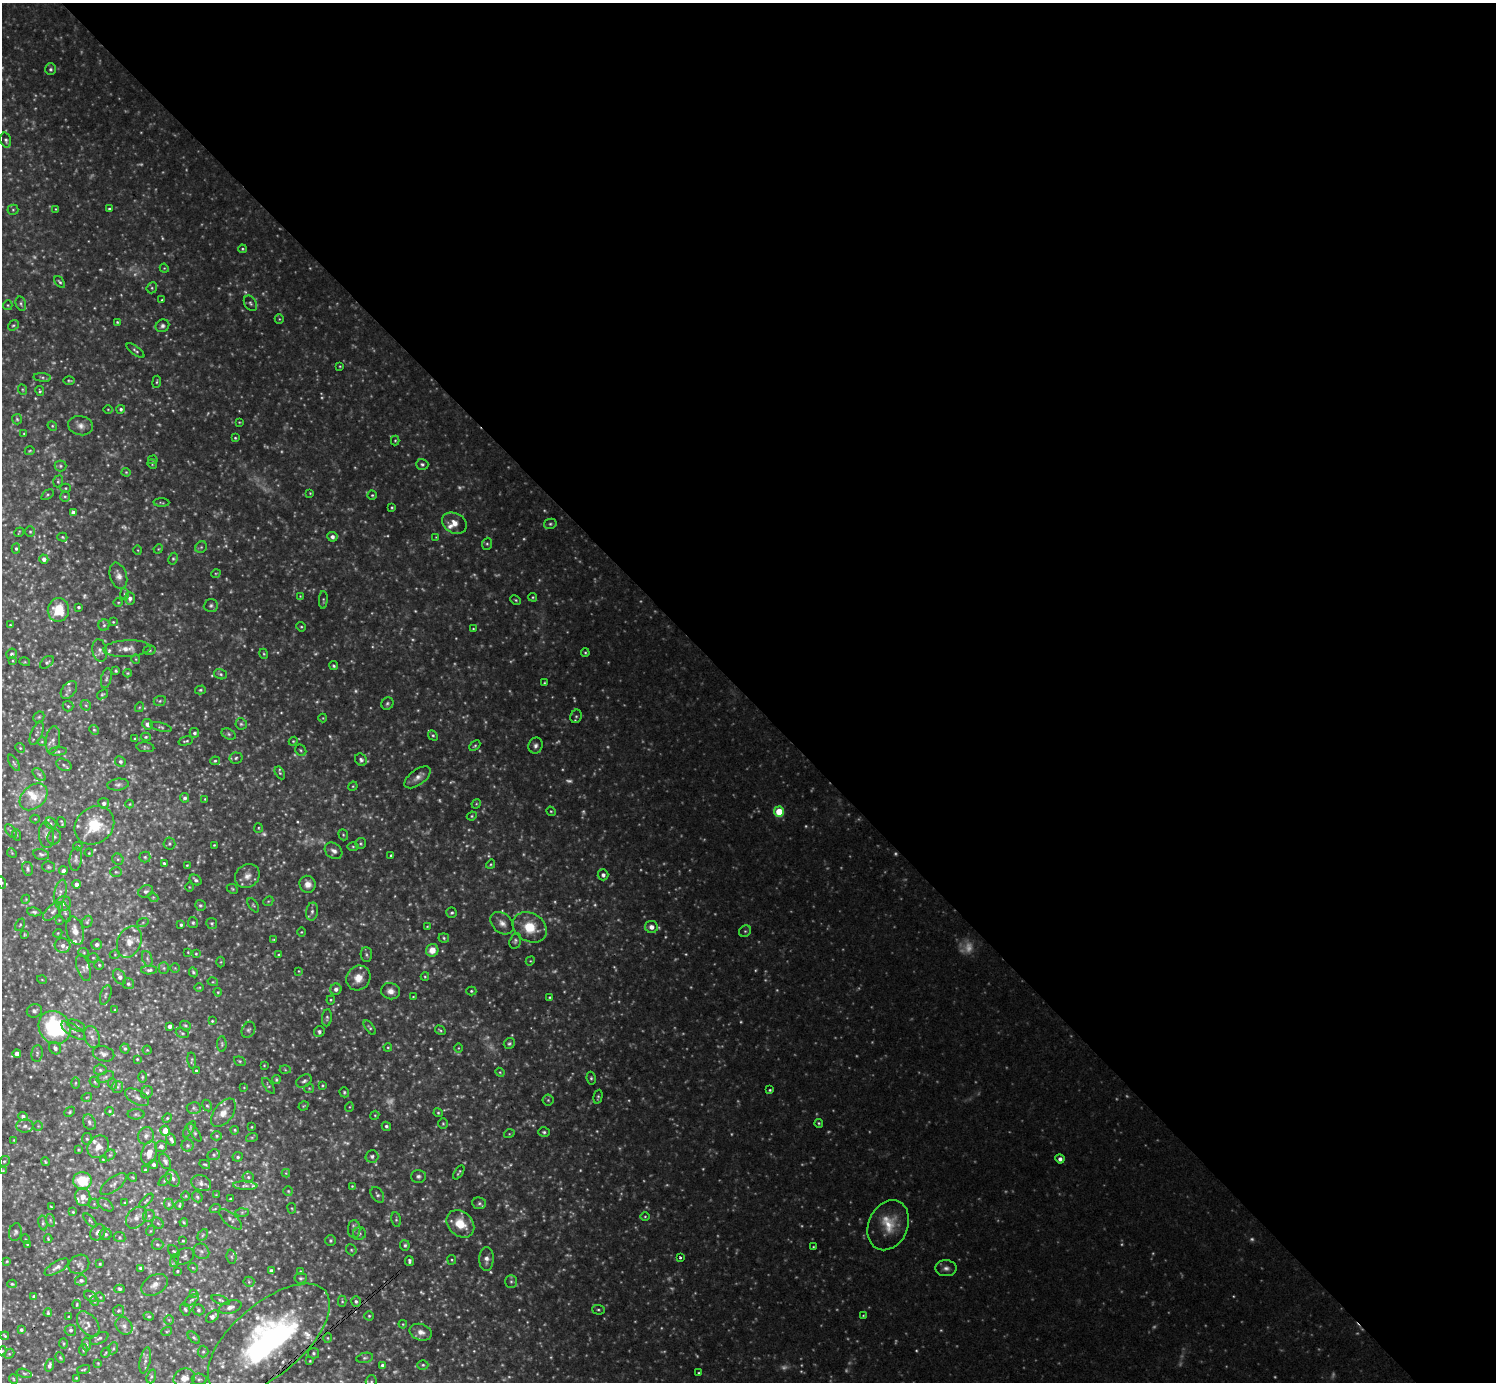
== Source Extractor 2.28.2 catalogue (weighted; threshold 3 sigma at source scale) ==
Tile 8 of 4 x 4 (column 4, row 2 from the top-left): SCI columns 4481-5974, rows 2915-4294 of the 5974 x 5972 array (HDU 1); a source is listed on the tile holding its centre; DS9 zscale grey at full resolution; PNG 1498 x 1384 px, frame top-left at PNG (2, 3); each listed source drawn as its Kron ellipse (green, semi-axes under 4 px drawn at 4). Shown black and unused: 50% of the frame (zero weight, under 3 of 4 exposures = <1% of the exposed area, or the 3 px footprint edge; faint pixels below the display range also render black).
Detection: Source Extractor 2.28.2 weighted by HDU 2 'WHT'; one run over the whole footprint, this tile lists its part. Background 0.112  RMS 0.011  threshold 0.048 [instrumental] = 3 sigma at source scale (4.5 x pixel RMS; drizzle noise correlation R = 1.50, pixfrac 1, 0.05/0.05 arcsec/px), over >= 5 px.
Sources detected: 710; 171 too faint to see at this stretch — neither listed nor drawn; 26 inside a brighter listed object's ellipse — not listed separately; of the other 513, all 500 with FLUX_AUTO >= 0.815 (the completeness limit of this list) listed and drawn (13 fainter detections not listed), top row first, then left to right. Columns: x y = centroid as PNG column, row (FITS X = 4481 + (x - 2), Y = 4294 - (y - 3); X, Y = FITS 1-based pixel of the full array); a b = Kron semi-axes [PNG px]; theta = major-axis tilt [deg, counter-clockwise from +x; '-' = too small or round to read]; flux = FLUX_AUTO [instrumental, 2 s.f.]
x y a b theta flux
50 69 6 5 - 2.6
6 140 7 5 -75 2.6
56 209 3 3 - 0.9
109 209 4 3 - 2
13 210 5 5 - 1.7
242 249 4 3 - 1.3
164 268 5 3 - 0.99
60 282 7 4 -53 2
152 288 6 5 - 1.8
162 300 3 3 - 1.1
250 303 8 6 -57 2.5
21 304 7 5 -75 2.4
8 305 5 4 - 1.4
279 319 5 4 - 1.3
117 322 4 4 - 1.3
13 325 6 4 38 1.7
162 326 7 6 - 3.3
135 350 10 4 -37 2.6
340 366 4 3 - 1
42 377 9 4 -5 2.2
69 381 6 4 -1 1.6
157 382 6 3 81 1.4
23 390 5 3 - 1.2
40 391 5 3 - 1.5
108 409 5 3 - 0.97
121 409 4 4 - 2.1
17 419 5 5 - 1.6
239 422 4 3 - 0.97
52 426 5 4 - 1.3
81 426 12 9 -11 7.2
24 434 3 3 - 1.1
235 438 3 3 - 1.3
395 440 5 4 - 1.2
30 451 5 3 - 1.1
153 460 5 4 - 1.3
152 464 5 4 - 1.2
422 464 6 5 - 2.3
60 466 6 5 - 2.2
126 472 4 4 - 1.2
58 481 6 4 70 1.7
65 488 5 4 - 1.3
310 493 4 3 - 0.95
47 495 7 4 36 1.5
372 495 4 4 - 1.4
65 496 5 5 - 1.7
161 503 8 3 -2 1.5
392 507 3 3 - 1.2
73 513 4 4 - 5.4
454 523 13 10 -27 11
550 524 6 5 - 2
30 531 5 4 - 1.6
19 532 5 2 - 0.97
62 537 5 4 - 1.4
332 537 5 5 - 4.4
436 537 4 4 - 0.87
487 544 6 5 - 1.7
201 547 6 5 - 2
16 548 5 4 - 1.6
158 549 5 4 - 1
138 550 4 3 - 0.87
44 559 4 4 - 4.4
173 559 6 4 63 1.9
216 573 5 3 - 1
118 576 13 8 -72 7
124 594 6 4 -87 1.5
300 596 4 3 - 0.89
533 597 4 3 - 1.2
130 598 6 5 - 3.7
323 600 9 4 87 1.6
516 600 5 3 - 1.4
118 602 5 3 - 0.98
211 605 7 6 - 2.8
78 607 3 3 - 1.6
58 610 12 10 81 30
113 622 4 3 - 0.96
10 625 3 2 - 0.96
104 625 5 5 - 2
301 627 5 4 - 1.4
473 629 3 3 - 0.99
127 649 23 8 3 10
149 650 6 5 - 2.1
100 651 11 7 -79 4.4
585 653 4 3 - 1.3
11 654 5 5 - 2.2
264 654 5 3 - 1.3
136 659 4 4 - 1
13 661 4 3 - 0.88
25 662 5 3 - 1
47 662 8 5 40 2.3
334 666 4 4 - 1.8
116 671 3 3 - 1.5
128 673 4 4 - 1.2
220 674 6 5 - 2.3
106 678 10 5 78 2.7
544 683 3 3 - 1.2
69 690 10 6 51 3.8
200 690 5 4 - 1.7
102 694 6 4 38 1.5
160 701 6 5 - 1.7
387 704 6 5 - 2.3
86 705 6 5 - 1.7
68 706 5 5 - 1.7
140 707 5 3 - 0.92
576 716 7 5 69 2.4
39 717 6 5 - 1.6
323 718 4 4 - 0.99
147 724 5 5 - 5.1
241 724 6 5 - 2
161 727 11 4 -15 2.3
94 730 5 4 - 1.4
37 733 12 5 67 3.3
194 733 5 5 - 2.6
229 734 7 5 -28 2.4
433 735 5 4 - 1.9
146 737 5 4 - 1.6
135 739 4 3 - 1.3
53 740 13 7 81 5.2
186 741 7 3 14 1.5
293 741 4 4 - 1.2
42 742 5 3 - 0.95
475 746 6 4 44 1.6
536 746 8 7 - 4
145 747 9 5 -5 2
20 748 5 4 - 1.3
301 750 6 5 - 1.8
58 751 9 4 4 2.1
236 758 6 5 - 2.6
361 760 6 5 - 2.8
215 761 5 4 - 1.7
120 762 5 5 - 2.6
14 763 9 3 -58 2
64 765 8 5 -26 2.7
280 773 7 4 -60 1.7
39 774 8 4 -44 2.1
418 777 15 7 36 7.6
118 785 11 6 6 3.4
353 786 5 3 - 1.2
34 797 16 11 42 15
185 798 5 4 - 2.5
205 799 3 3 - 0.97
104 803 5 5 - 3.3
130 804 4 3 - 0.88
476 804 5 4 - 1.2
551 811 5 4 - 1.3
779 812 5 5 - 40
472 816 5 4 - 1.5
35 819 4 4 - 1.2
62 822 6 2 -70 1.4
51 823 6 5 - 2.1
94 825 21 18 40 40
258 828 5 4 - 1.4
11 831 8 4 -53 2.2
17 835 6 4 -70 1.3
46 835 13 7 -86 6.2
343 835 6 4 -69 1.5
54 837 8 6 65 3
169 844 6 6 - 2.1
361 844 5 5 - 1.7
214 845 3 3 - 1
78 846 4 3 - 1.1
353 846 5 3 - 1.5
334 851 9 7 -39 5.2
12 853 5 4 - 0.98
89 853 4 3 - 0.94
41 854 8 5 -12 2.5
391 855 3 3 - 1.6
145 857 5 5 - 2
76 859 12 6 84 3.7
118 859 6 5 - 1.8
164 863 4 3 - 1.6
491 864 5 4 - 1.3
187 865 3 3 - 1.1
48 867 6 5 - 1.8
27 869 7 5 -77 3
63 871 4 4 - 2.9
116 872 6 4 -3 1.5
603 875 5 5 - 4.1
247 876 13 11 39 9
196 880 6 4 -36 2.6
2 883 6 4 -73 1.5
76 884 4 4 - 4.3
308 884 8 8 - 8.2
189 887 5 3 - 0.91
232 889 6 4 -23 1.4
146 891 8 5 24 2.9
60 892 13 6 77 4.4
153 897 5 4 - 1.5
26 899 4 3 - 0.91
268 901 5 4 - 1.3
63 903 7 7 - 4.9
200 905 5 5 - 2
253 905 8 4 -55 1.8
53 911 12 6 42 4.7
34 912 7 4 -8 2.1
65 912 10 5 -72 2.8
312 912 9 6 79 3.6
452 913 5 5 - 2
59 920 4 4 - 0.83
87 922 6 5 - 1.9
143 922 6 3 20 1.4
193 923 5 5 - 1.7
212 923 5 5 - 2
502 923 13 9 -41 7.9
20 925 6 4 64 1.5
181 925 3 3 - 1.8
427 926 4 2 - 0.87
530 927 18 14 -31 30
651 927 6 6 - 6.7
75 931 14 8 -74 12
745 931 6 5 - 2.2
301 932 5 3 - 1
58 933 4 3 - 1
25 934 3 3 - 1
444 938 5 4 - 1.8
273 939 4 2 - 0.92
515 941 8 5 73 2.7
129 942 16 11 67 13
97 944 5 5 - 3.3
63 945 8 7 - 5.5
432 950 6 6 - 14
188 952 3 3 - 0.83
84 953 5 3 - 1.2
115 954 5 3 - 0.92
196 954 4 3 - 1.2
279 955 4 3 - 1.2
366 955 7 5 -86 2.1
93 958 5 5 - 1.5
147 959 8 5 -70 2.6
530 961 5 3 - 1
221 962 5 3 - 1.1
99 965 5 5 - 1.7
83 968 14 6 -72 4.4
164 968 5 5 - 1.7
175 968 5 5 - 1.2
149 970 8 4 1 2.4
299 971 4 4 - 0.92
193 972 5 4 - 1.8
425 976 4 4 - 1.2
120 977 8 5 -58 4.3
358 978 13 11 54 14
42 980 5 3 - 0.88
213 982 5 3 - 1.2
128 984 6 5 - 2.2
199 987 5 3 - 0.93
336 989 6 5 - 4.5
390 991 9 8 - 6.5
471 991 5 4 - 1.6
218 992 4 3 - 1.2
106 995 10 5 73 2.5
413 997 3 2 - 0.83
550 997 4 4 - 1.5
331 1000 4 4 - 1.2
115 1010 4 3 - 1
34 1011 8 6 19 3
327 1018 8 5 84 2.4
212 1021 3 3 - 1.1
76 1025 9 5 -23 2.8
185 1025 5 3 - 1.5
170 1026 4 3 - 3.7
54 1027 17 15 -53 110
370 1028 8 4 -54 1.8
248 1030 8 6 65 3
440 1030 5 3 - 1.6
73 1031 14 5 -33 4.8
319 1032 5 5 - 2.9
182 1033 7 4 -19 1.8
92 1037 11 7 -73 6.4
222 1044 8 4 -90 1.8
509 1044 6 5 - 2.2
388 1047 4 4 - 1.2
55 1048 6 5 - 4.1
125 1048 5 4 - 2
458 1048 4 3 - 0.91
147 1050 4 4 - 1.2
17 1053 4 4 - 6.4
37 1053 8 5 82 2.9
103 1054 11 7 -16 5
137 1059 3 3 - 1.1
192 1061 8 3 -81 1.8
240 1061 6 4 -21 1.6
264 1065 3 2 - 0.82
100 1070 6 5 - 2.4
285 1070 5 3 - 1.1
196 1071 3 3 - 1.7
500 1072 4 4 - 1.2
105 1077 9 5 25 2.7
142 1077 5 3 - 1.3
591 1078 6 4 -82 2.1
276 1080 4 4 - 1.6
304 1081 8 5 34 3.1
95 1082 6 4 -49 1.5
75 1083 6 3 89 1.3
113 1084 5 3 - 1.3
322 1085 4 3 - 1.2
269 1086 9 4 -55 1.8
117 1087 6 5 - 2.5
244 1087 4 3 - 0.84
309 1088 5 5 - 1.4
770 1090 4 3 - 1.5
147 1092 6 5 - 3
344 1092 5 4 - 1.5
87 1097 5 3 - 1.1
137 1097 13 7 -29 4.8
598 1097 7 4 76 1.9
548 1100 5 5 - 1.6
207 1105 6 4 -60 1.9
303 1106 5 4 - 1.2
349 1107 5 3 - 0.93
194 1108 7 6 - 2.4
110 1111 4 4 - 1.3
70 1112 6 4 41 1.7
223 1113 16 9 53 11
438 1113 4 4 - 1.4
136 1114 8 5 0 2.2
375 1115 4 3 - 1.1
23 1116 5 4 - 3.3
167 1118 5 4 - 1.5
89 1122 8 6 -62 3.5
443 1123 5 5 - 1.6
819 1123 4 3 - 1.4
25 1126 8 6 3 3.6
38 1126 4 4 - 1.3
386 1126 5 4 - 2.4
252 1127 3 2 - 0.9
189 1129 9 4 57 2.3
235 1130 4 3 - 1.3
165 1131 5 4 - 18
544 1132 6 5 - 2.2
194 1133 10 4 -55 1.8
509 1134 5 3 - 1.1
146 1136 8 8 - 4.4
217 1136 5 4 - 1.7
252 1137 6 4 18 1.4
87 1139 6 5 - 1.9
14 1140 3 3 - 0.9
171 1140 6 3 -62 3.4
188 1145 6 6 - 2.5
161 1146 6 5 - 4.2
98 1147 12 10 50 9.9
78 1149 3 3 - 1.1
149 1153 12 7 73 13
110 1155 6 5 - 1.7
214 1155 6 5 - 2.3
372 1156 6 6 - 2.9
238 1157 5 4 - 2.2
103 1159 3 2 - 0.82
1060 1159 4 4 - 4.3
4 1161 6 5 - 1.8
165 1161 8 5 -63 3.4
45 1162 4 3 - 1.3
154 1164 4 4 - 2.9
205 1164 5 3 - 1.5
145 1170 4 3 - 1.4
3 1171 3 3 - 0.92
459 1172 8 3 56 1.6
286 1173 4 4 - 1
418 1176 7 6 - 3
132 1177 5 3 - 0.99
248 1177 5 5 - 2.4
173 1178 9 6 -59 5.1
165 1180 8 4 39 1.9
82 1181 9 9 - 38
201 1183 10 7 -21 4.1
113 1184 16 6 37 4.4
245 1186 12 4 -2 4
352 1186 3 3 - 0.9
288 1191 5 5 - 1.4
216 1195 3 3 - 0.85
377 1195 8 5 -56 2.7
186 1196 4 3 - 0.88
83 1197 9 7 -81 12
197 1197 6 5 - 1.9
231 1199 3 2 - 1.4
146 1201 9 3 45 1.7
125 1203 4 4 - 0.95
479 1203 7 6 - 2.7
94 1204 5 5 - 1.7
169 1204 5 5 - 1.6
105 1205 9 5 -35 2.5
179 1205 4 2 - 1.4
51 1207 3 2 - 1.3
292 1208 5 3 - 1
215 1209 5 3 - 1.3
73 1212 4 4 - 1.1
242 1212 6 4 1 1.8
149 1216 6 5 - 2.7
645 1216 5 3 - 1.2
136 1218 12 9 49 6.7
230 1219 14 6 -40 4.7
396 1219 7 4 -81 2
50 1220 6 4 -72 1.9
90 1220 9 4 -48 1.9
184 1222 4 3 - 1.2
43 1223 7 4 -78 2
158 1223 6 5 - 1.8
460 1224 15 12 -44 25
888 1225 26 19 66 28
354 1229 9 6 89 3.5
150 1231 5 3 - 0.97
15 1232 9 6 77 2.8
98 1232 9 7 54 4.5
106 1234 6 6 - 2.7
359 1234 6 6 - 2.4
203 1235 6 4 61 2
120 1237 6 5 - 1.8
25 1239 5 3 - 0.87
48 1239 4 3 - 1.1
330 1240 5 5 - 1.9
183 1241 3 2 - 1.1
27 1244 4 4 - 1.2
157 1244 6 5 - 2
405 1245 5 4 - 1.8
813 1247 4 3 - 1
351 1250 6 5 - 1.7
174 1251 7 5 -48 1.9
201 1251 8 7 - 3.5
184 1256 10 7 29 3.3
231 1257 7 5 -84 1.8
680 1257 3 3 - 2.1
486 1259 12 7 89 6
174 1260 7 4 74 2
452 1260 5 4 - 1.3
7 1261 4 3 - 1
409 1261 5 3 - 2.3
79 1264 11 9 32 5.1
100 1264 3 3 - 1.3
57 1267 14 5 31 5.5
141 1268 4 4 - 3.5
193 1268 5 4 - 1.1
946 1268 10 8 -1 5.1
177 1271 3 2 - 1.3
271 1271 4 4 - 4
301 1271 3 2 - 1.1
301 1278 6 5 - 2
81 1280 6 5 - 3
511 1281 6 5 - 2.4
249 1282 5 5 - 1.7
12 1284 5 3 - 1.5
155 1285 14 9 31 7.5
119 1289 5 4 - 1.8
193 1293 4 4 - 1.3
34 1296 3 3 - 1.9
90 1296 7 5 -31 2.1
100 1297 5 4 - 1.3
191 1300 8 4 37 2.5
221 1300 9 4 -20 2.1
94 1301 5 3 - 1.1
342 1301 5 4 - 1.4
356 1301 5 4 - 2.5
77 1304 4 3 - 1.2
230 1307 11 6 18 5.1
185 1309 6 4 -67 2.1
198 1310 6 5 - 2.1
598 1310 6 5 - 1.9
118 1311 5 5 - 1.7
48 1313 4 4 - 1.6
863 1315 4 3 - 0.92
149 1316 5 4 - 1.5
369 1316 4 4 - 1.4
69 1317 3 3 - 1.4
213 1317 8 5 42 4.1
169 1320 5 5 - 1.4
88 1324 14 9 -54 7.1
403 1324 4 4 - 0.96
124 1326 9 7 -51 4.8
21 1330 4 4 - 2.3
70 1330 6 5 - 2.7
167 1331 5 3 - 1.2
421 1332 11 8 -19 6.9
5 1336 4 2 - 1.4
99 1338 10 5 26 3.2
194 1338 7 4 -43 2
328 1338 5 3 - 1.1
269 1339 74 35 41 310
63 1343 5 3 - 1.1
86 1344 6 4 -82 2.1
113 1348 6 4 68 1.5
83 1350 6 4 85 1.4
2 1351 4 3 - 0.94
203 1352 6 5 - 1.8
106 1353 5 2 - 1.2
313 1353 5 5 - 2.2
9 1354 6 4 43 1.5
60 1358 5 4 - 1.4
365 1358 8 5 11 2.3
145 1360 13 5 79 4
310 1361 4 3 - 1.1
98 1363 4 4 - 1
49 1365 6 4 75 2.8
382 1365 4 3 - 2.1
423 1365 5 4 - 1.7
83 1369 7 3 16 1.5
24 1373 8 4 -14 1.9
699 1373 3 3 - 1.4
151 1376 7 4 72 1.9
76 1378 3 3 - 1
184 1378 11 9 24 9
13 1379 5 3 - 1
199 1379 7 5 -7 2.4
371 1382 6 5 - 2
Overlapping masked pixels (flux is a lower limit): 1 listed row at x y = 269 1339
Isophote crosses this tile's border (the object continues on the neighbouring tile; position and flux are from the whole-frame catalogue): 5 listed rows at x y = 11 654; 2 883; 269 1339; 2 1351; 371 1382
Unlisted compact peaks at least as high as the median listed source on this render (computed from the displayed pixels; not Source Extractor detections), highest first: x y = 297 822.